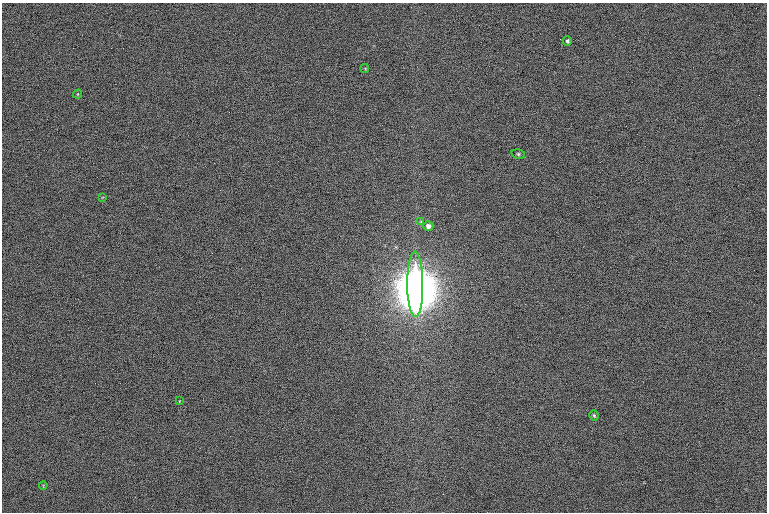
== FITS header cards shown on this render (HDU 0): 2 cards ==
NAXIS1  =                 1530 /
NAXIS2  =                 1020 /

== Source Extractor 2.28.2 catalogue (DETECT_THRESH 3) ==
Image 1530 x 1020 px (HDU 0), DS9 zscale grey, zoomed out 1/2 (1 PNG px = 2 x 2 image px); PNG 769 x 514 px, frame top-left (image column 2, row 1019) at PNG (2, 3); each listed source drawn as its Kron ellipse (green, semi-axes under 4 px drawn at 4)
Background 108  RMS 9.9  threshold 29.6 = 3 sigma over >= 5 px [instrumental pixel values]
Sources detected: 11; all 11 listed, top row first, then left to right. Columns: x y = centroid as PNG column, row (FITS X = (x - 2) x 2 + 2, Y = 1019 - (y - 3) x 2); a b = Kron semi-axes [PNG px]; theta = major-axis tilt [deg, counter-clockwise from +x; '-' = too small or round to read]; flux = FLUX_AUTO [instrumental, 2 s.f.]
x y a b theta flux
567 41 5 4 - 4.1e+03
365 68 4 3 - 1.8e+03
78 94 4 3 - 1.4e+03
518 154 7 4 -13 4.1e+03
102 197 4 3 - 1.6e+03
421 221 4 4 - 2.1e+03
428 226 5 5 - 1.1e+04
415 284 32 8 -89 3.7e+07
179 401 4 4 - 1.7e+03
594 415 5 4 - 4.2e+03
43 486 4 3 - 2.0e+03